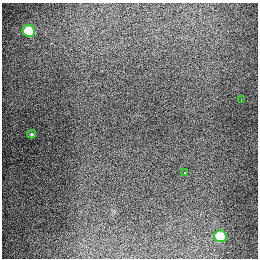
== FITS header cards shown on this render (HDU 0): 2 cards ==
NAXIS1  =                  256
NAXIS2  =                  256

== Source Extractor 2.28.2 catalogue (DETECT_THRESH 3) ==
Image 256 x 256 px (HDU 0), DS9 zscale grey, 1 PNG px = 1 image px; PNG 260 x 260 px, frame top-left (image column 1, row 256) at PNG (2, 3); each listed source drawn as its Kron ellipse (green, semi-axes under 4 px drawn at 4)
Background 1280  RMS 27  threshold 79.9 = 3 sigma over >= 5 px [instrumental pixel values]
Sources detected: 5; all 5 listed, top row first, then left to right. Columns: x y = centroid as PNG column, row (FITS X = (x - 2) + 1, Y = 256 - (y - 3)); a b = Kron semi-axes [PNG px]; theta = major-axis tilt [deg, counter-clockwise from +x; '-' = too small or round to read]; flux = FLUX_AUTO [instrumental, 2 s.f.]
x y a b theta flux
29 31 6 5 - 82000
241 100 2 2 - 2000
31 134 4 4 - 2000
185 173 4 3 - 26000
220 236 6 6 - 65000